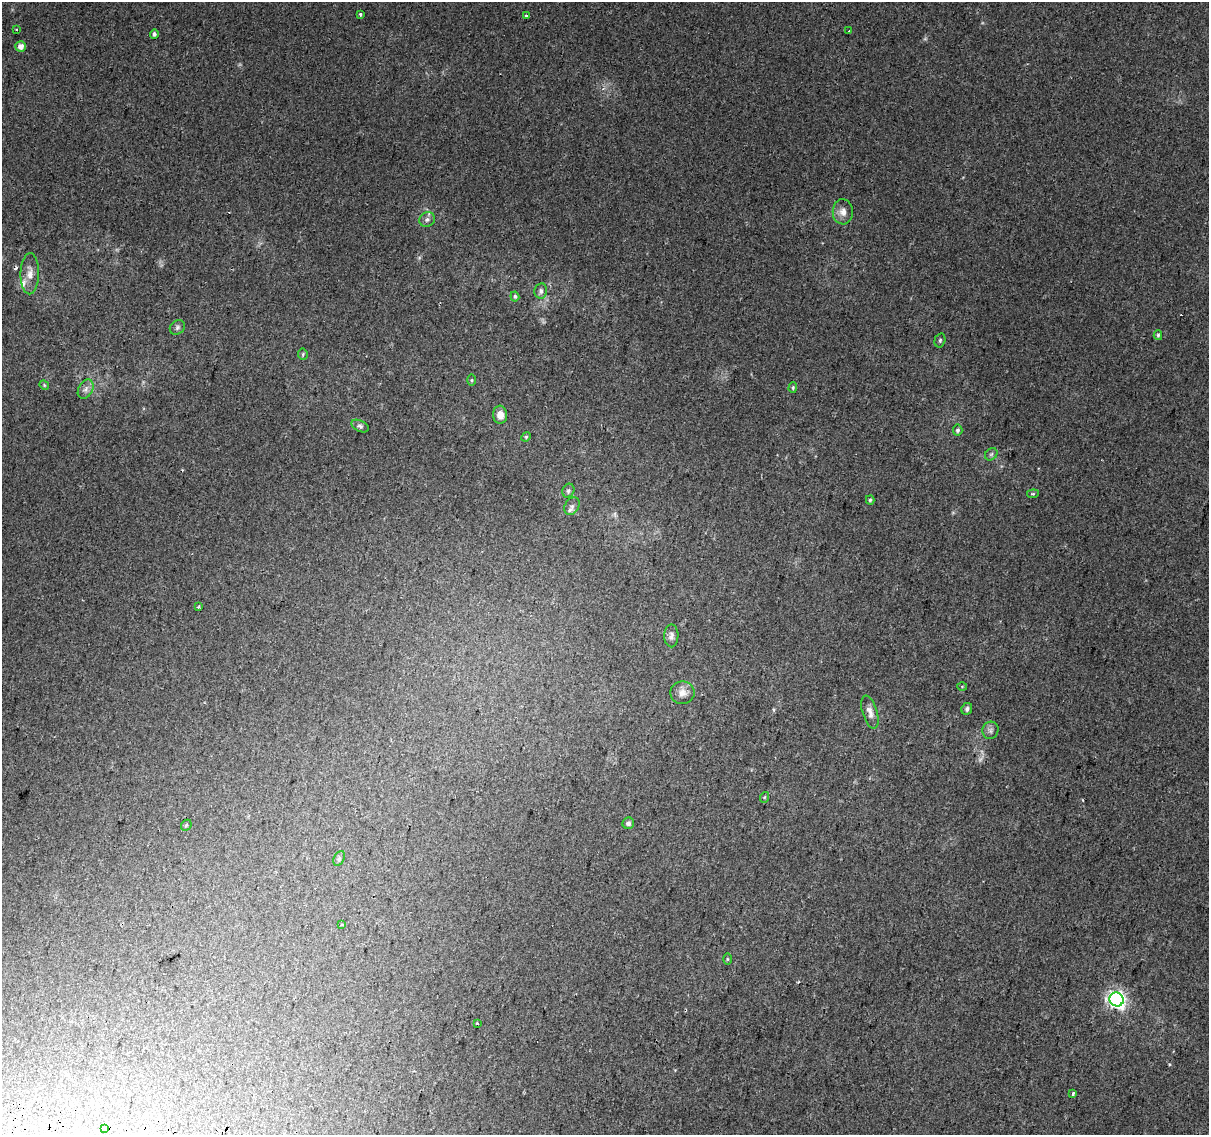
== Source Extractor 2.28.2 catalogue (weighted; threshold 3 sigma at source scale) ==
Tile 7 of 4 x 4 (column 3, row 2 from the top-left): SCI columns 2427-3633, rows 2593-3725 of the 4845 x 5126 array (HDU 1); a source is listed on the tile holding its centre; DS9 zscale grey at full resolution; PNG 1211 x 1137 px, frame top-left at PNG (2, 2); each listed source drawn as its Kron ellipse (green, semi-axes under 4 px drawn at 4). Shown black and unused: <1% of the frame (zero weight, under 2 of 3 exposures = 2% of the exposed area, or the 3 px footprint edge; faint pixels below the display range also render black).
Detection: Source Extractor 2.28.2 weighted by HDU 2 'WHT'; one run over the whole footprint, this tile lists its part. Background 0.00643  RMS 0.0036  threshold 0.0163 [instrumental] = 3 sigma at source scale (4.5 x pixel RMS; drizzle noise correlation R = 1.50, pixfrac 1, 0.0396/0.0396 arcsec/px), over >= 5 px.
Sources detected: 52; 1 too faint to see at this stretch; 5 cosmic-ray / hot-pixel residue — neither listed nor drawn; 1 inside a brighter listed object's ellipse — not listed separately; the other 45 listed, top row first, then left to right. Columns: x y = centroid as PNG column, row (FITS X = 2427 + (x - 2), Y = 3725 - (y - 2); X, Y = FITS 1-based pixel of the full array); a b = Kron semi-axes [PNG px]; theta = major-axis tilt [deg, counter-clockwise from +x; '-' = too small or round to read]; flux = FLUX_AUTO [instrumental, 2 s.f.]
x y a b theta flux
360 14 3 3 - 0.82
526 16 3 3 - 1
16 30 3 3 - 0.41
849 31 3 2 - 1.4
154 34 4 4 - 0.88
20 46 5 5 - 2.3
843 212 12 10 90 2.6
427 219 8 7 - 1.2
30 274 20 9 88 3.7
541 291 8 6 79 1.2
515 296 5 4 - 0.6
177 327 8 6 39 0.83
1158 335 5 4 - 0.53
940 340 7 5 75 0.63
303 354 5 5 - 0.53
472 380 6 4 90 0.42
44 385 5 4 - 0.36
793 388 5 4 - 0.56
86 389 10 7 63 1.5
500 415 9 7 -85 2.7
360 426 9 5 -25 0.96
958 430 5 5 - 0.75
526 437 5 4 - 0.44
991 454 7 5 45 0.68
568 491 7 6 - 0.9
1033 494 6 4 6 0.55
870 500 4 4 - 0.54
572 506 9 7 59 1.4
198 607 3 3 - 0.45
671 636 11 7 89 1.3
962 686 5 3 - 0.29
682 693 12 11 - 2.5
967 709 6 5 - 1
870 712 17 7 -73 2.3
990 730 9 8 - 1.2
765 797 5 3 - 0.37
628 823 6 5 - 0.96
186 825 6 4 47 0.43
339 858 8 5 64 0.81
342 924 3 3 - 0.38
727 959 5 3 - 0.37
1117 999 7 7 - 130
477 1023 3 3 - 0.98
1073 1094 4 3 - 2.4
104 1128 4 3 - 2.4